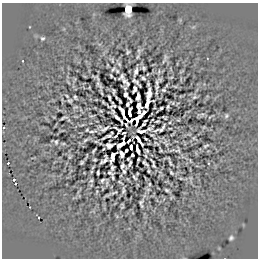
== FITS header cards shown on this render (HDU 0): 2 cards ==
NAXIS1  =                  256
NAXIS2  =                  256

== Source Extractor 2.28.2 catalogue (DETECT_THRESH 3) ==
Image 256 x 256 px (HDU 0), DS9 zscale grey, 1 PNG px = 1 image px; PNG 260 x 260 px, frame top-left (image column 1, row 256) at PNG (2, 3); no overlay
Background 0.008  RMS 0.52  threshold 1.56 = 3 sigma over >= 5 px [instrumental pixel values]
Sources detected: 121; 1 with non-positive FLUX_AUTO (blend fragments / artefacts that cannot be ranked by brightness) is not listed; the other 120 listed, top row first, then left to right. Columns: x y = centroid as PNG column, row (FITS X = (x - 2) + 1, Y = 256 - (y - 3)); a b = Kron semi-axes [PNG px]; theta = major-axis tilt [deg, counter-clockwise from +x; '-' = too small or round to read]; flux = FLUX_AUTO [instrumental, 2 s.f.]
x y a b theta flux
128 9 8 5 86 820
42 38 5 4 - 47
128 52 4 3 - 44
137 57 7 3 71 50
165 57 12 4 86 84
144 68 4 3 - 47
113 69 9 4 51 66
117 71 3 2 - 35
136 72 7 3 73 110
121 77 6 4 52 60
143 78 4 3 - 46
134 80 3 3 - 34
124 81 4 3 - 56
137 82 4 3 - 51
157 82 6 3 84 77
128 84 3 3 - 26
100 86 10 4 -55 74
175 86 5 3 - 27
125 88 4 3 - 33
134 89 6 3 73 76
164 90 3 3 - 39
114 91 6 3 -89 37
125 94 5 4 - 58
149 94 10 4 84 210
75 97 4 3 - 44
109 97 5 2 - 54
138 97 6 3 82 120
194 97 6 4 22 48
70 101 4 3 - 44
112 103 3 2 - 19
127 104 4 3 - 46
147 104 8 3 73 180
138 105 5 4 - 37
112 106 9 3 0 32
75 107 6 3 18 34
168 107 3 2 - 38
161 108 3 3 - 38
139 111 5 3 - 69
113 112 4 3 - 37
144 112 5 2 - 90
123 113 15 3 -63 29
130 113 8 3 -90 79
202 114 7 4 -17 53
92 116 9 2 11 33
226 116 6 4 60 53
117 117 8 2 -43 94
164 117 5 2 - 33
64 118 6 2 22 58
138 119 12 4 60 58
131 120 6 2 41 42
145 121 4 2 - 15
157 121 3 2 - 32
122 122 4 2 - 33
143 125 4 2 - 30
115 127 4 2 - 28
162 128 9 3 54 64
170 128 3 2 - 21
104 129 8 3 31 76
149 129 4 3 - 52
156 130 7 2 27 34
92 131 12 3 9 85
119 131 5 3 - 24
141 131 9 3 -1 90
124 133 3 2 - 34
107 136 10 3 22 45
115 136 3 2 - 33
123 138 4 2 - 38
194 138 5 3 - 30
85 140 7 4 28 59
139 140 11 2 -55 120
129 141 4 2 - 50
165 141 6 4 55 34
56 142 4 3 - 45
156 143 4 2 - 30
121 144 8 3 32 70
109 145 6 5 - 74
206 146 5 2 - 44
131 147 4 3 - 130
126 150 3 2 - 62
137 150 8 3 -74 75
178 150 4 3 - 41
93 151 5 2 - 43
161 151 3 2 - 24
122 154 6 4 -69 91
132 155 3 2 - 43
146 156 3 2 - 27
69 157 6 4 89 34
112 157 10 4 73 74
128 159 3 2 - 27
138 159 3 2 - 37
95 160 4 2 - 36
104 160 9 4 49 46
82 162 4 3 - 45
144 162 3 3 - 38
8 163 3 2 - 25
130 163 5 2 - 56
153 163 9 3 -69 62
170 163 9 3 -66 46
122 166 5 3 - 72
93 167 5 3 - 26
112 168 4 3 - 58
124 171 4 3 - 46
149 171 3 2 - 35
98 173 4 2 - 42
110 173 6 3 -14 44
171 173 4 2 - 38
134 177 5 2 - 45
113 178 5 2 - 31
14 180 3 2 - 50
91 180 5 4 - 38
102 180 5 2 - 58
15 184 3 3 - 38
149 184 4 2 - 29
123 190 6 2 87 55
167 190 4 2 - 44
97 191 3 2 - 24
114 193 10 4 20 61
141 202 5 3 - 49
38 217 2 2 - 30
231 238 4 3 - 58
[1 non-positive-flux detection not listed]